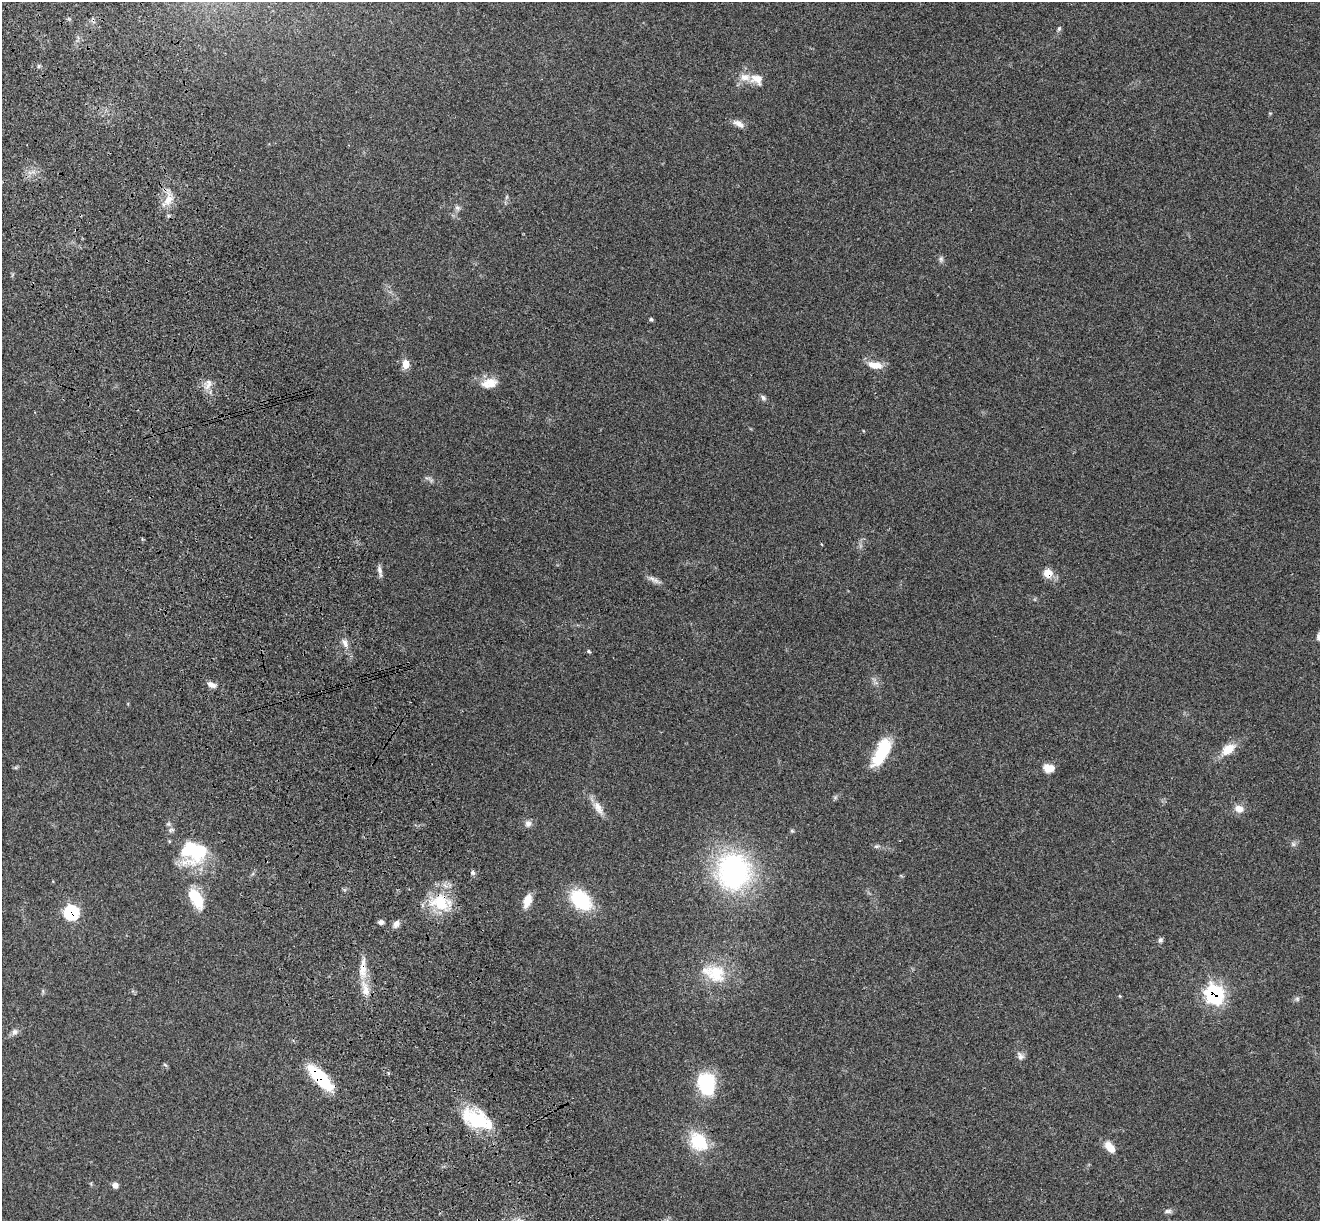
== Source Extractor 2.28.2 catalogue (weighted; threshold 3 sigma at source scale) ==
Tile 11 of 4 x 4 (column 3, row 3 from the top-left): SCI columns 2753-4070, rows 1409-2627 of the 5508 x 5378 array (HDU 1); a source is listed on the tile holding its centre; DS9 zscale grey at full resolution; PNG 1322 x 1223 px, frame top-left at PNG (2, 2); no overlay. Shown black and unused: <1% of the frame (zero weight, under 3 of 4 exposures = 6% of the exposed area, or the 3 px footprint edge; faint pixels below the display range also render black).
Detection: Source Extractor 2.28.2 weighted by HDU 2 'WHT'; one run over the whole footprint, this tile lists its part. Background 0.181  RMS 0.0079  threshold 0.0357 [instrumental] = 3 sigma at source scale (4.5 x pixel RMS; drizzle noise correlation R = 1.50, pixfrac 1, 0.05/0.05 arcsec/px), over >= 5 px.
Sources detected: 56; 2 inside a brighter object's white glare — not listed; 2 inside a brighter listed object's ellipse — not listed separately; the other 52 listed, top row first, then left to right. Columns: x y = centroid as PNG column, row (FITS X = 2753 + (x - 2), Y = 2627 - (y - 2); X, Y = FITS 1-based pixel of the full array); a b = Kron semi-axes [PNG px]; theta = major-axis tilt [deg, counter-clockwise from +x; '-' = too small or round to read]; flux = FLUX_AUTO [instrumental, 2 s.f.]
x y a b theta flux
1059 29 7 5 63 1.4
757 79 17 12 -27 9.1
738 124 17 7 -31 4.5
168 200 15 10 59 9.1
457 208 7 6 - 2
941 259 8 6 -89 2
651 319 5 5 - 1.1
405 364 10 7 -86 7
875 365 19 9 -10 9.6
489 383 21 12 11 11
208 384 15 7 73 5.2
763 398 9 6 -47 1.9
379 570 12 6 -76 3
1048 573 7 7 - 15
652 579 12 6 -23 3.6
345 643 13 7 -70 4.4
589 651 5 4 - 1.2
211 685 12 6 -22 4.3
884 748 25 17 85 24
1228 749 18 11 37 13
1049 768 13 9 -9 8.3
598 808 21 9 -62 7.8
1239 809 11 9 -34 6
528 824 9 8 - 3.2
171 830 9 5 14 1.9
1293 844 6 6 - 1.8
876 846 8 4 8 1.5
191 848 34 24 75 40
733 871 46 39 -88 130
473 873 7 5 -82 1.6
196 898 24 11 -57 26
527 900 16 9 71 9.2
581 900 24 16 -43 43
439 902 28 22 -16 31
71 912 8 8 - 71
381 922 7 6 - 2.2
396 924 10 7 63 3.5
1160 940 6 6 - 1.7
363 969 25 9 86 12
714 973 36 23 -19 30
1214 994 10 9 - 160
1120 996 4 4 - 0.66
1297 999 7 5 -46 1.6
14 1032 9 7 51 3
1020 1056 12 8 -58 3.4
320 1078 23 8 -46 66
706 1084 24 18 -78 44
477 1119 40 19 -25 40
698 1142 26 20 -52 29
1110 1147 13 8 -50 9.7
115 1185 7 6 - 3.4
1168 1211 11 6 5 2.2
Overlapping masked pixels (flux is a lower limit): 6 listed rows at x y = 1048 573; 439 902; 71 912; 363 969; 1214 994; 320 1078